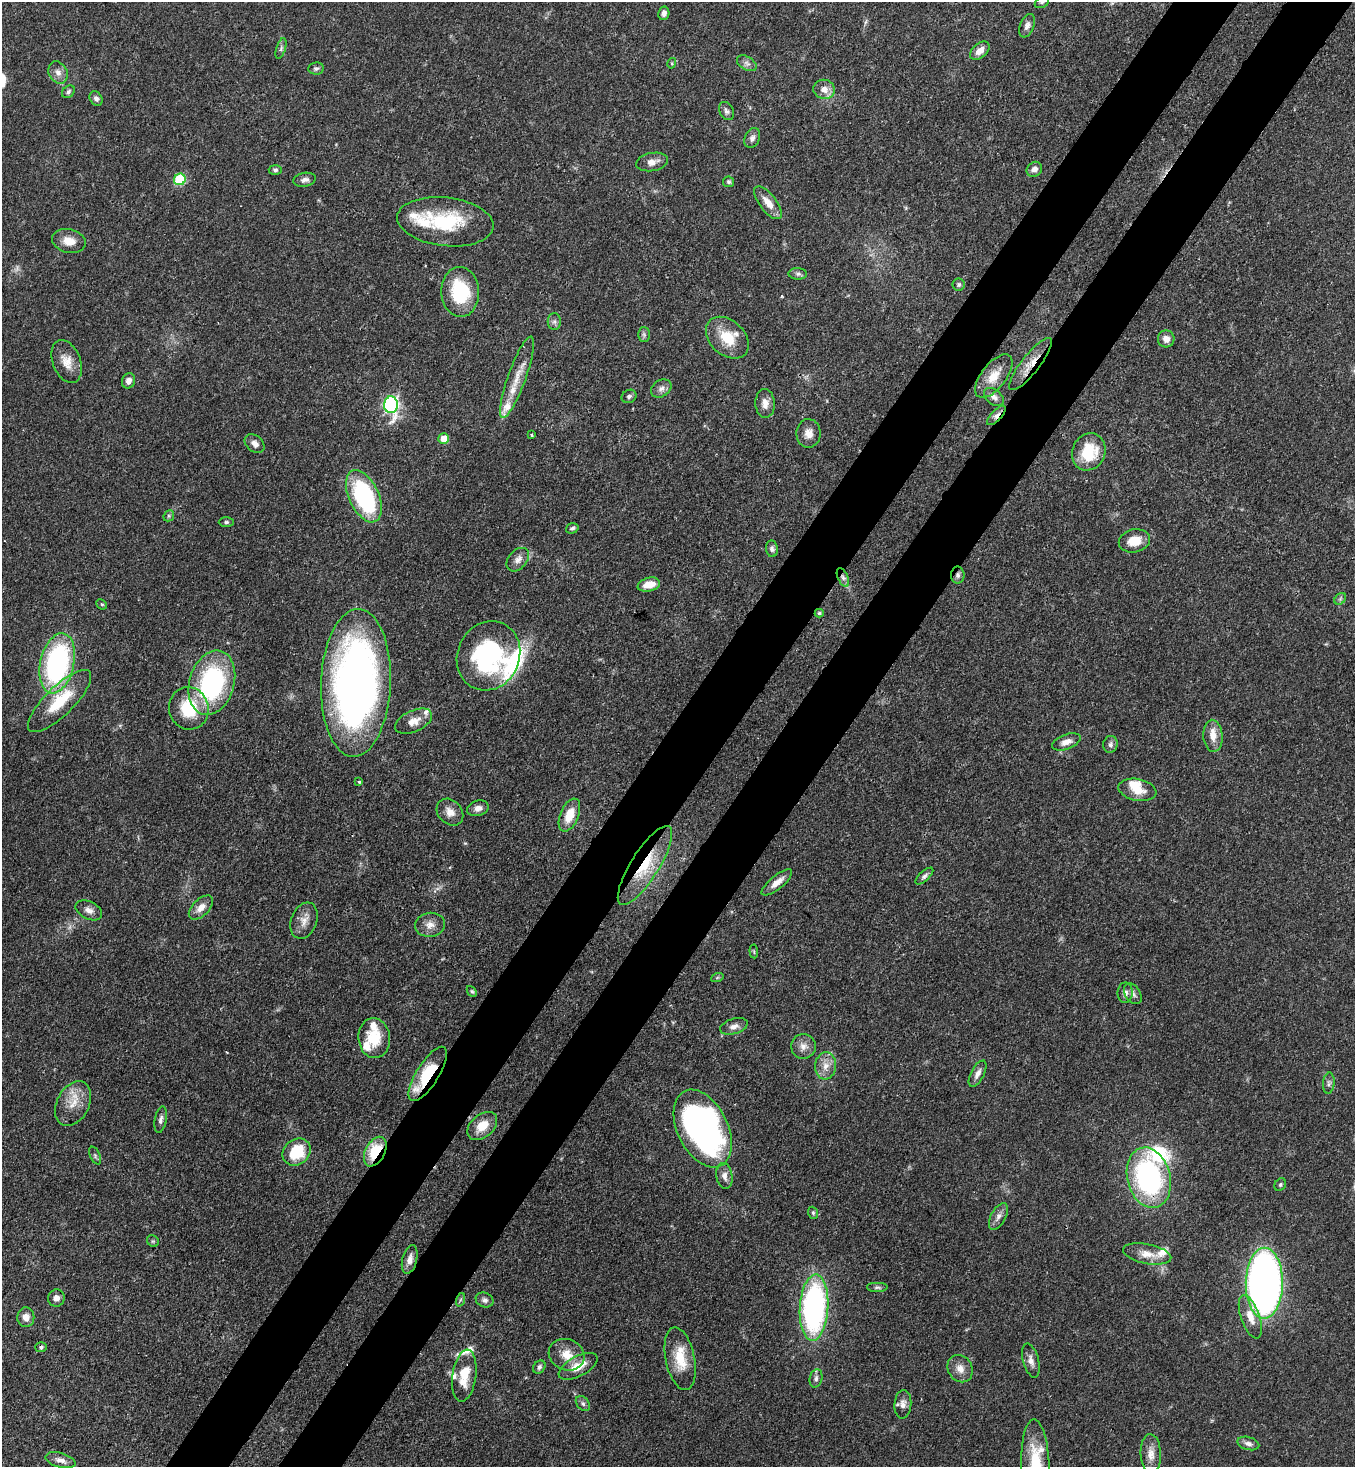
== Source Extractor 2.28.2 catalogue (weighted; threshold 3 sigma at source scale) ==
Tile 10 of 4 x 4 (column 2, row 3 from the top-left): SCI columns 1717-3069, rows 1525-2989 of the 6000 x 5978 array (HDU 1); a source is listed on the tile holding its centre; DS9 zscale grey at full resolution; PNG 1357 x 1469 px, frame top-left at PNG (2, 2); each listed source drawn as its Kron ellipse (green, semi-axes under 4 px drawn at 4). Shown black and unused: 10% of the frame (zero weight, under 3 of 4 exposures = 7% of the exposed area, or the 3 px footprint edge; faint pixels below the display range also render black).
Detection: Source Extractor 2.28.2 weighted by HDU 2 'WHT'; one run over the whole footprint, this tile lists its part. Background 0.0701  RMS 0.0036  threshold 0.016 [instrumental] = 3 sigma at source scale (4.5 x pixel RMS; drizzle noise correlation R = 1.50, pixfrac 1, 0.05/0.05 arcsec/px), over >= 5 px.
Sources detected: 148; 1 too faint to see at this stretch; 1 inside a brighter object's white glare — neither listed nor drawn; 15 inside a brighter listed object's ellipse — not listed separately; the other 131 listed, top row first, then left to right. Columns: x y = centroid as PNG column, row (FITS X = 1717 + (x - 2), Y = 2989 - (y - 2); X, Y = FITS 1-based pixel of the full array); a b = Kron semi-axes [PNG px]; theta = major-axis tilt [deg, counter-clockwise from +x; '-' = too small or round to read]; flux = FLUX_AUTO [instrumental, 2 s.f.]
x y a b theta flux
1042 2 7 5 30 0.83
664 13 7 5 78 1.5
1027 26 12 7 69 1.7
281 48 11 4 72 0.91
980 51 11 7 41 2.9
672 63 5 3 - 0.4
747 63 11 6 -31 1.4
316 68 8 6 8 0.86
58 72 11 9 -61 2.4
824 89 11 9 -14 3.1
68 92 7 5 47 0.9
96 99 8 6 -56 1.1
726 111 9 7 -60 1.1
752 138 10 7 66 1.6
652 162 16 9 11 2.9
1034 169 8 7 - 2
275 170 6 5 - 0.74
180 179 6 5 - 26
305 180 11 7 11 1.5
728 182 5 5 - 0.67
768 203 20 8 -52 4.5
445 222 48 24 -7 25
69 241 17 11 -12 4.4
798 274 9 5 -1 1.1
959 284 6 6 - 0.7
460 292 25 19 -87 21
554 322 8 6 90 1.1
644 335 7 6 - 0.87
727 338 24 17 -43 9.9
1166 339 8 8 - 2.2
67 362 22 14 -69 5.1
1030 364 32 9 52 5.9
994 376 26 12 52 6.5
517 377 43 9 70 7.3
128 381 8 6 69 1.9
661 388 11 8 33 1.7
629 396 8 6 33 0.95
994 397 11 7 -39 1.7
765 403 14 9 -87 2.9
391 405 8 7 - 97
996 415 12 5 46 1.8
809 433 14 12 89 3.3
531 435 3 3 - 0.5
444 439 5 5 - 5.4
255 444 11 8 -41 2
1089 452 19 16 66 13
364 496 28 15 -65 47
169 516 6 5 - 0.56
226 522 7 5 0 0.78
572 528 6 5 - 0.83
1134 541 16 11 13 6
772 549 8 6 -86 1.1
518 560 13 9 49 2.5
958 575 8 7 - 1.2
843 577 10 5 -65 1.2
649 585 11 7 13 4.6
1340 599 6 5 - 0.81
102 604 5 4 - 0.56
819 613 4 4 - 0.54
488 656 35 31 65 50
57 663 30 17 77 68
212 683 33 22 73 54
356 683 74 35 88 230
60 701 42 14 44 15
189 708 21 20 - 16
414 721 20 10 24 4
1213 736 16 9 -86 4.5
1066 742 15 7 20 2.8
1110 744 8 7 - 1.1
359 782 3 3 - 0.53
1137 790 19 11 -11 5.4
478 808 11 7 16 2.1
450 812 15 11 -46 3.4
569 815 17 9 68 6.6
645 865 46 14 58 17
924 876 11 5 43 1
777 882 19 6 39 3.3
201 907 15 8 44 3.1
89 910 14 8 -27 2.3
304 921 19 12 68 3.7
430 925 15 12 7 3.2
754 951 7 3 -84 0.37
717 978 6 4 19 0.46
472 991 6 4 -48 0.51
1125 993 10 7 89 1.6
1133 994 11 7 -56 1.6
734 1026 14 7 17 2.1
374 1038 20 16 -84 11
803 1046 12 12 - 2.8
826 1066 13 10 84 3.6
428 1074 31 11 58 17
978 1074 14 6 63 2.1
1329 1083 10 5 84 1.2
73 1104 24 16 62 6.9
161 1119 13 6 80 1.4
482 1126 17 11 41 6.2
703 1129 41 25 -64 130
297 1152 15 12 40 13
375 1152 16 9 62 14
95 1155 9 5 -64 0.71
724 1176 13 8 -80 2.3
1149 1178 31 21 -76 65
1280 1185 7 5 59 0.68
813 1213 6 5 - 0.59
998 1216 14 7 62 2.1
153 1241 6 5 - 0.56
1147 1254 24 10 -11 4.4
410 1259 15 7 76 2.6
1264 1283 35 18 89 250
877 1287 11 5 0 0.91
56 1298 8 8 - 2
460 1300 7 4 71 0.57
485 1300 9 7 -23 1.3
814 1308 33 14 86 94
26 1317 10 8 89 2.6
1250 1317 23 9 -70 5.5
41 1347 5 5 - 0.69
567 1355 18 15 -23 5.9
680 1359 32 14 -78 10
1031 1360 17 8 -74 2.4
578 1366 21 10 28 6.2
539 1367 7 5 50 0.98
960 1369 14 12 -58 3.4
464 1376 26 12 82 8.7
816 1378 9 6 77 1.2
583 1403 8 6 -50 0.96
903 1404 14 8 85 2.4
1248 1443 11 6 -15 1.5
1151 1454 20 10 -88 3.7
60 1460 15 7 -16 2.3
1035 1465 46 14 -88 14
Overlapping masked pixels (flux is a lower limit): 9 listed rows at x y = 1030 364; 996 415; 958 575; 843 577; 819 613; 645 865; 428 1074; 375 1152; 1149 1178
Isophote crosses this tile's border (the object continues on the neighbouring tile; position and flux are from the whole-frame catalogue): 2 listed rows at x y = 1042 2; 1035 1465